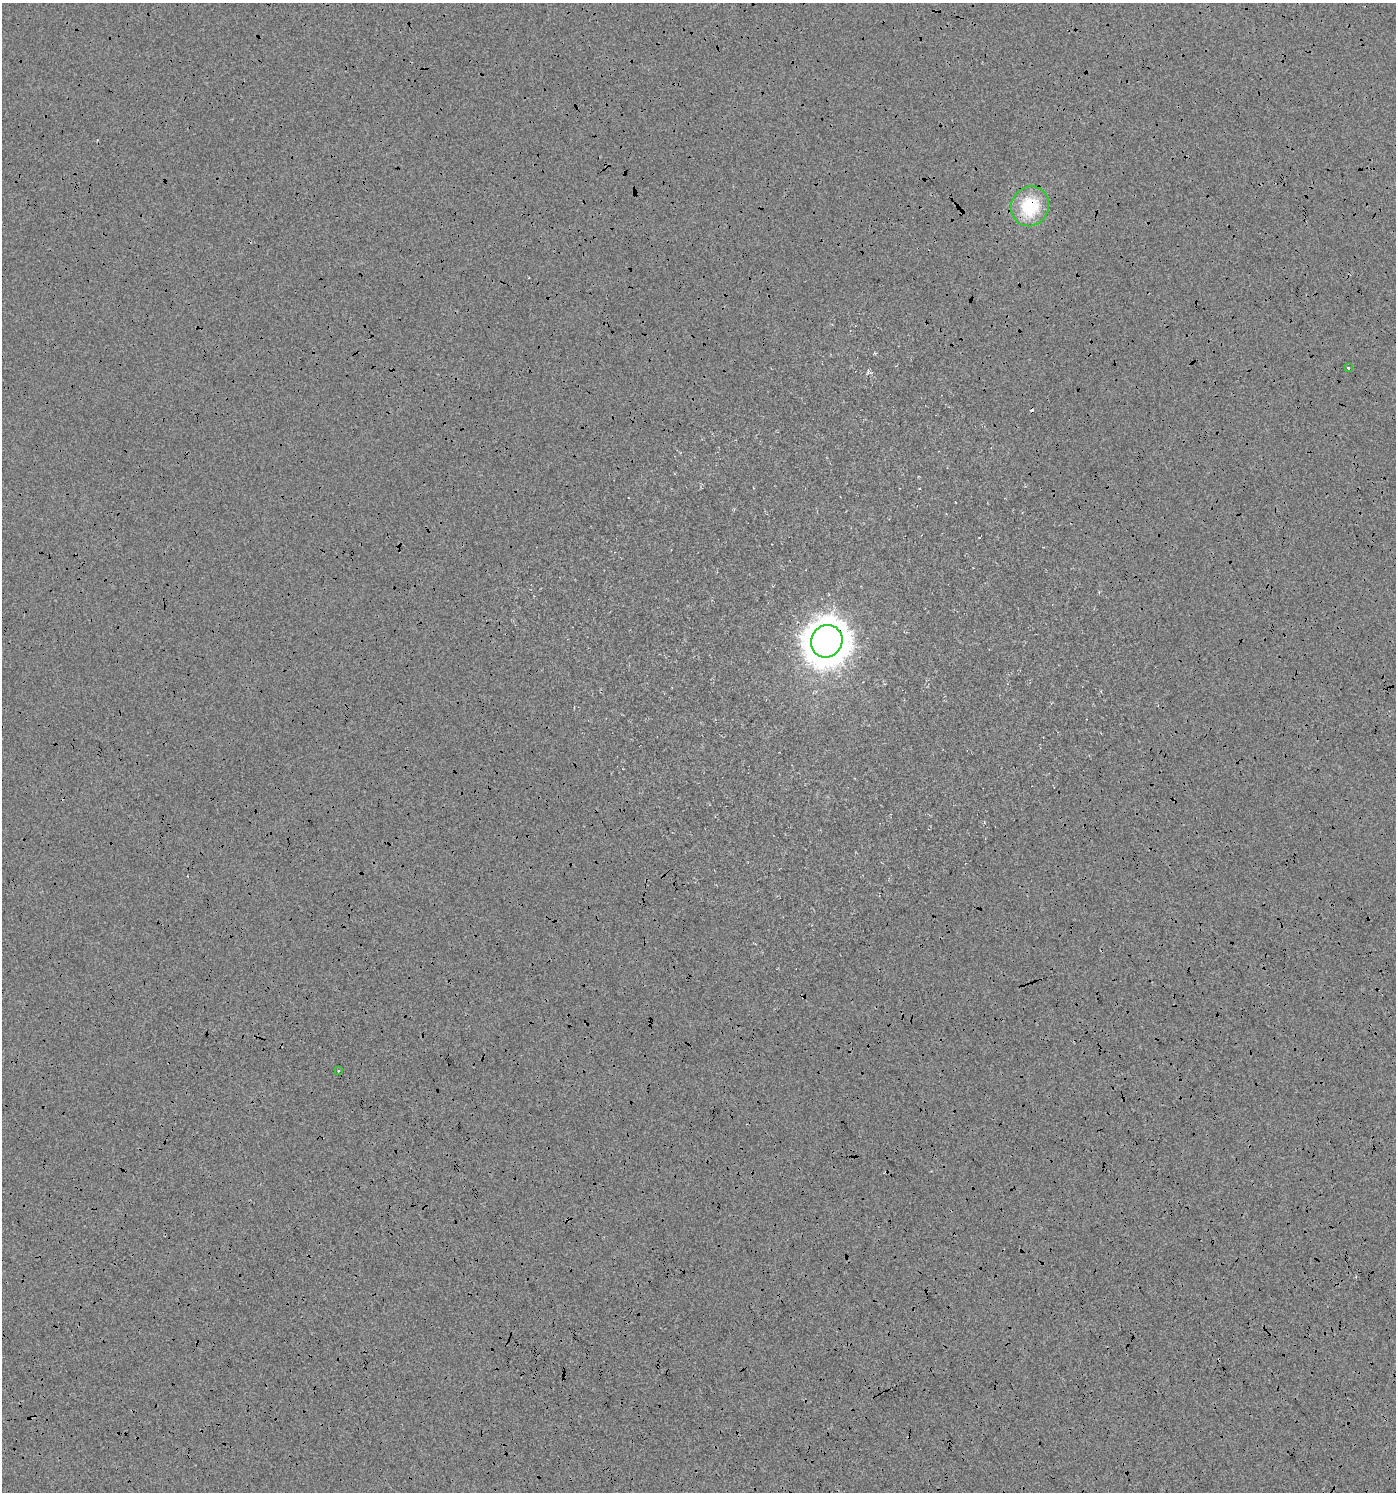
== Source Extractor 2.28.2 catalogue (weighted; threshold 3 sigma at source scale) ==
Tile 6 of 4 x 4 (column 2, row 2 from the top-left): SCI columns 1528-2921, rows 2986-4475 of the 5905 x 5967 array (HDU 1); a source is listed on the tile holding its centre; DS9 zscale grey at full resolution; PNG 1398 x 1494 px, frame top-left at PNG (2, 3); each listed source drawn as its Kron ellipse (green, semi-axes under 4 px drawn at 4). Shown black and unused: <1% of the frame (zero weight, under 3 of 4 exposures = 1% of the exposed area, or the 3 px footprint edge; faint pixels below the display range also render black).
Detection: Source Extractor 2.28.2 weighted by HDU 2 'WHT'; one run over the whole footprint, this tile lists its part. Background 1.57e-04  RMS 0.0065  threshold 0.0293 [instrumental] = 3 sigma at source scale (4.5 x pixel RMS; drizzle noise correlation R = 1.50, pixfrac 1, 0.0396/0.0396 arcsec/px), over >= 5 px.
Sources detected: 6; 2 cosmic-ray / hot-pixel residue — neither listed nor drawn; the other 4 listed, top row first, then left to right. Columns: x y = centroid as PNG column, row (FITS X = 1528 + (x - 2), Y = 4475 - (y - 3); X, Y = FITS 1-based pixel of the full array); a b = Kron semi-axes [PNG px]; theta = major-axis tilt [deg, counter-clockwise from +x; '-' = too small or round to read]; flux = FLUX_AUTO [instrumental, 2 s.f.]
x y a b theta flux
1030 206 20 18 59 28
1348 367 3 3 - 20
827 641 16 15 - 1100
338 1071 3 2 - 0.65
Overlapping masked pixels (flux is a lower limit): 2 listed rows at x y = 1030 206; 827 641